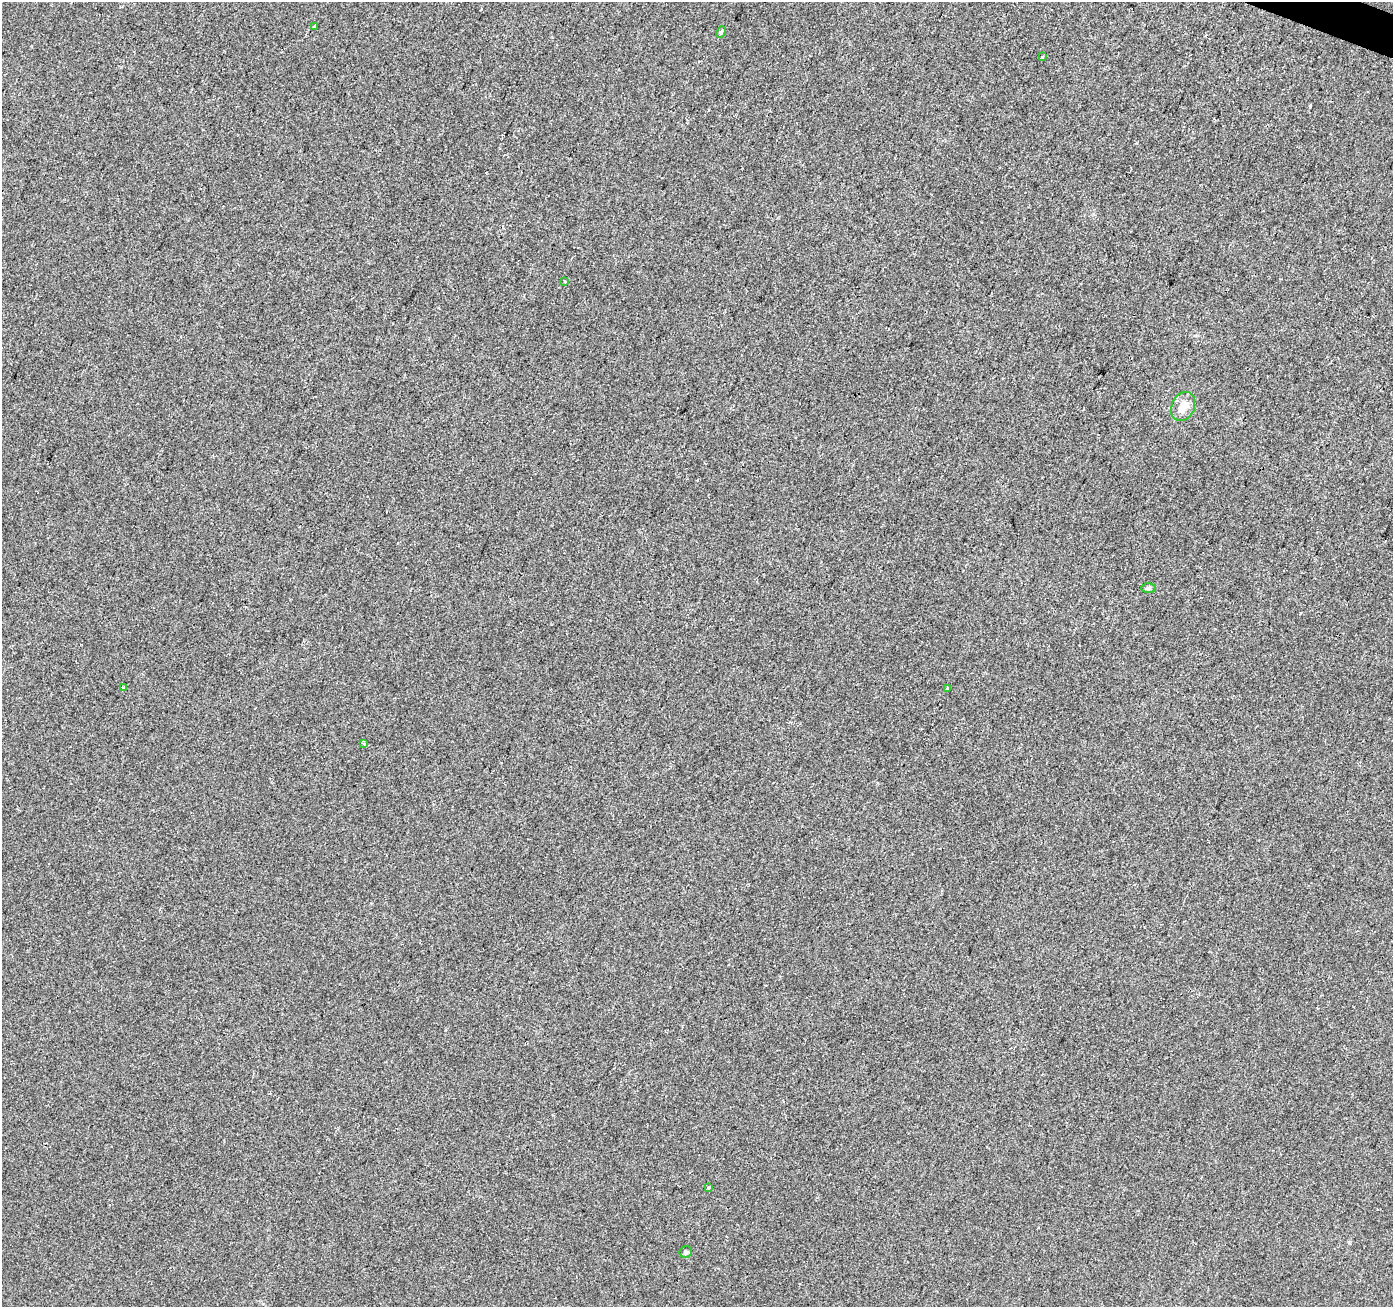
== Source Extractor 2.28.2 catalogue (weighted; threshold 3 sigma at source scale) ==
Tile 10 of 4 x 4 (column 2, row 3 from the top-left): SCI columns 1398-2788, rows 1580-2884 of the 5571 x 5702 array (HDU 1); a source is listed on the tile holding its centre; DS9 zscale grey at full resolution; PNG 1395 x 1309 px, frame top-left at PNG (2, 2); each listed source drawn as its Kron ellipse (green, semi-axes under 4 px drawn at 4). Shown black and unused: <1% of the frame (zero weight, under 2 of 3 exposures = <1% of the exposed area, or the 3 px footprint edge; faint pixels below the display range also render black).
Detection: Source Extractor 2.28.2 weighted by HDU 2 'WHT'; one run over the whole footprint, this tile lists its part. Background 0.00856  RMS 0.0081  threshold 0.0365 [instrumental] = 3 sigma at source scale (4.5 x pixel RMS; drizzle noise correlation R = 1.50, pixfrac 1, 0.0396/0.0396 arcsec/px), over >= 5 px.
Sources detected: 11; all 11 listed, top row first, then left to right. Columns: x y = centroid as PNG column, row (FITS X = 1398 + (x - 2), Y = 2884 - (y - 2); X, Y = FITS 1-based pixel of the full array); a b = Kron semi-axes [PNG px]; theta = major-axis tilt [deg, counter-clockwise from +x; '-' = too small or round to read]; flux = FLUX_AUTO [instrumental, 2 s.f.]
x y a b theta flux
315 26 4 3 - 4.4
721 32 6 4 64 1.8
1042 57 3 2 - 0.74
565 281 3 3 - 2.4
1183 406 15 11 65 12
1148 588 7 5 2 1.7
124 687 4 4 - 1.5
947 689 3 3 - 2.6
364 744 3 3 - 1
709 1188 3 3 - 2.8
686 1252 6 5 - 2.2
Unlisted compact peaks at least as high as the median listed source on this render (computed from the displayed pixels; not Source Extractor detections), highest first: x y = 1310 106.